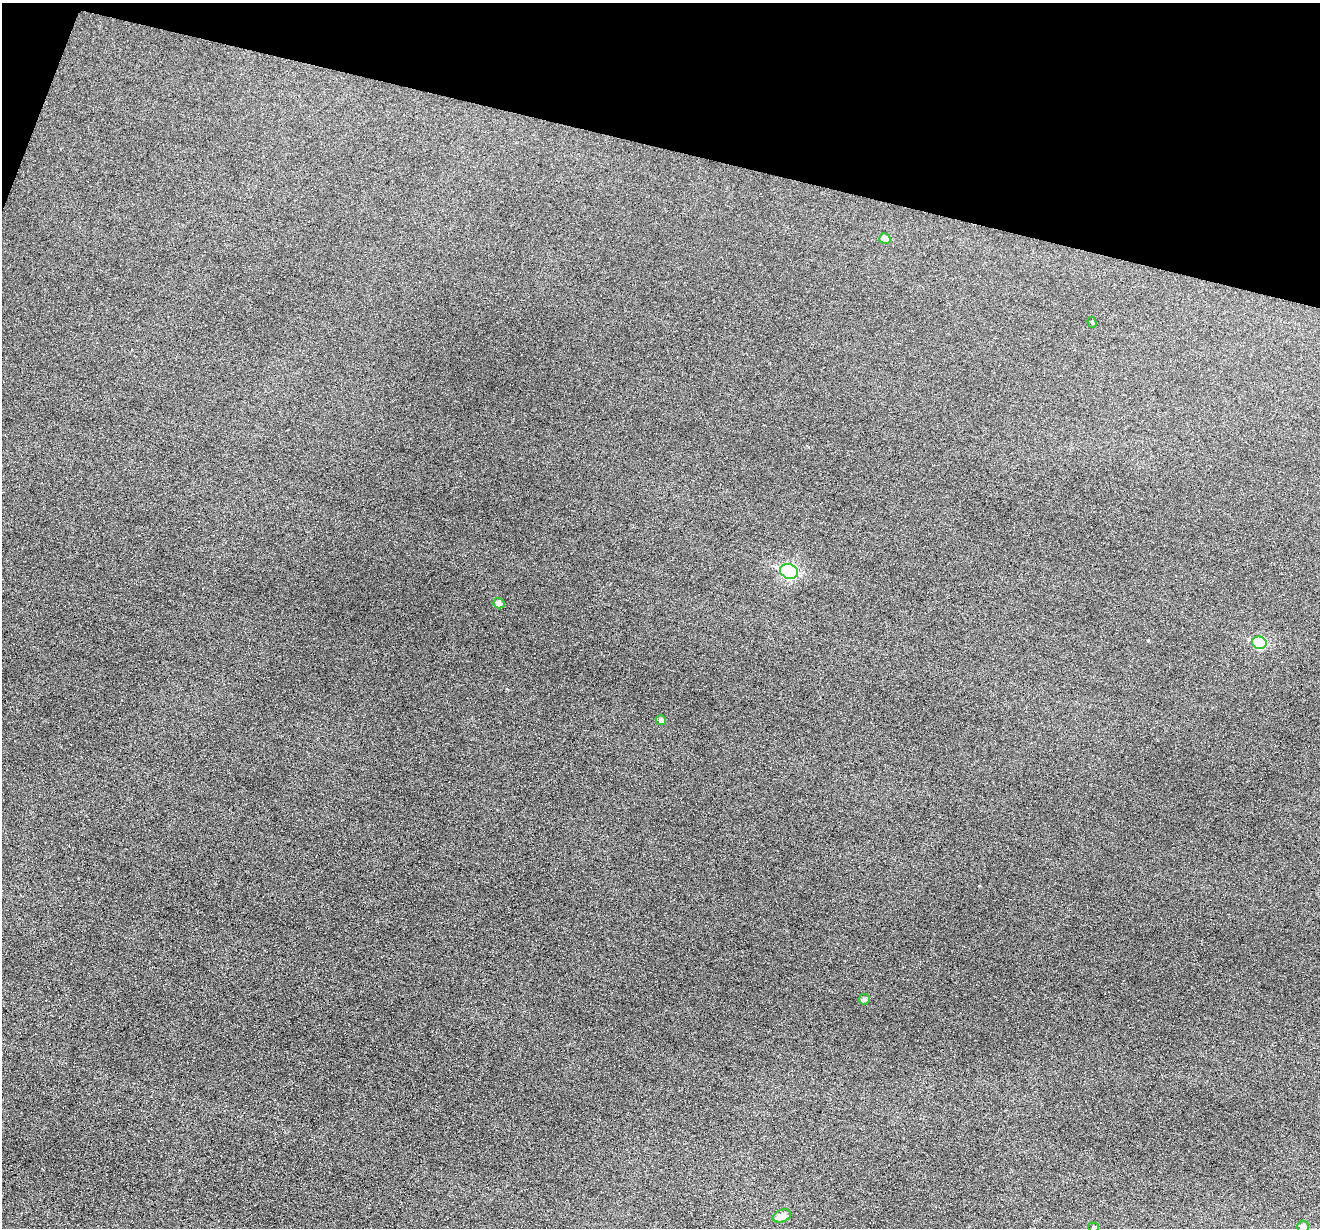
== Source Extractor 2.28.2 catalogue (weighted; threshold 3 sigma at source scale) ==
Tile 2 of 4 x 4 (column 2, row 1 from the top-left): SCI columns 1319-2636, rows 3811-5036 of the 5274 x 5295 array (HDU 1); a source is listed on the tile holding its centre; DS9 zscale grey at full resolution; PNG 1322 x 1230 px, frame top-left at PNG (2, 3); each listed source drawn as its Kron ellipse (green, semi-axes under 4 px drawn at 4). Shown black and unused: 12% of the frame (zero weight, under 3 of 6 exposures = <1% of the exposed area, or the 3 px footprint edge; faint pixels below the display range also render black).
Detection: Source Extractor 2.28.2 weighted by HDU 2 'WHT'; one run over the whole footprint, this tile lists its part. Background 0.0453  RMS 0.0056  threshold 0.0229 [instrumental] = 3 sigma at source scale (4.09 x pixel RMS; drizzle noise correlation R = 1.36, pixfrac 0.8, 0.05/0.05 arcsec/px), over >= 5 px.
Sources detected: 11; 1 cosmic-ray / hot-pixel residue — neither listed nor drawn; the other 10 listed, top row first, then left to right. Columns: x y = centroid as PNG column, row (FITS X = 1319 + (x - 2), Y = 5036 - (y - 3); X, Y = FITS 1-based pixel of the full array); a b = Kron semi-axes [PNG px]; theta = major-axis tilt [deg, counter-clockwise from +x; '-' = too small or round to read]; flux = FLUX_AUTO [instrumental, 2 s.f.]
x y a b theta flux
885 239 5 5 - 5.2
1092 322 5 4 - 0.76
789 571 9 7 -18 82
499 603 6 5 - 2.4
1259 643 7 6 - 28
661 720 5 5 - 1.4
864 999 5 5 - 1.5
782 1216 9 6 22 5.6
1093 1227 5 4 - 0.79
1303 1227 6 6 - 2.9
Isophote crosses this tile's border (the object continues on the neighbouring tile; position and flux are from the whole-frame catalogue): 1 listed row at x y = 1303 1227
Unlisted compact peaks at least as high as the median listed source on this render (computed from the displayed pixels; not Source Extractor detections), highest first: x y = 1148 640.